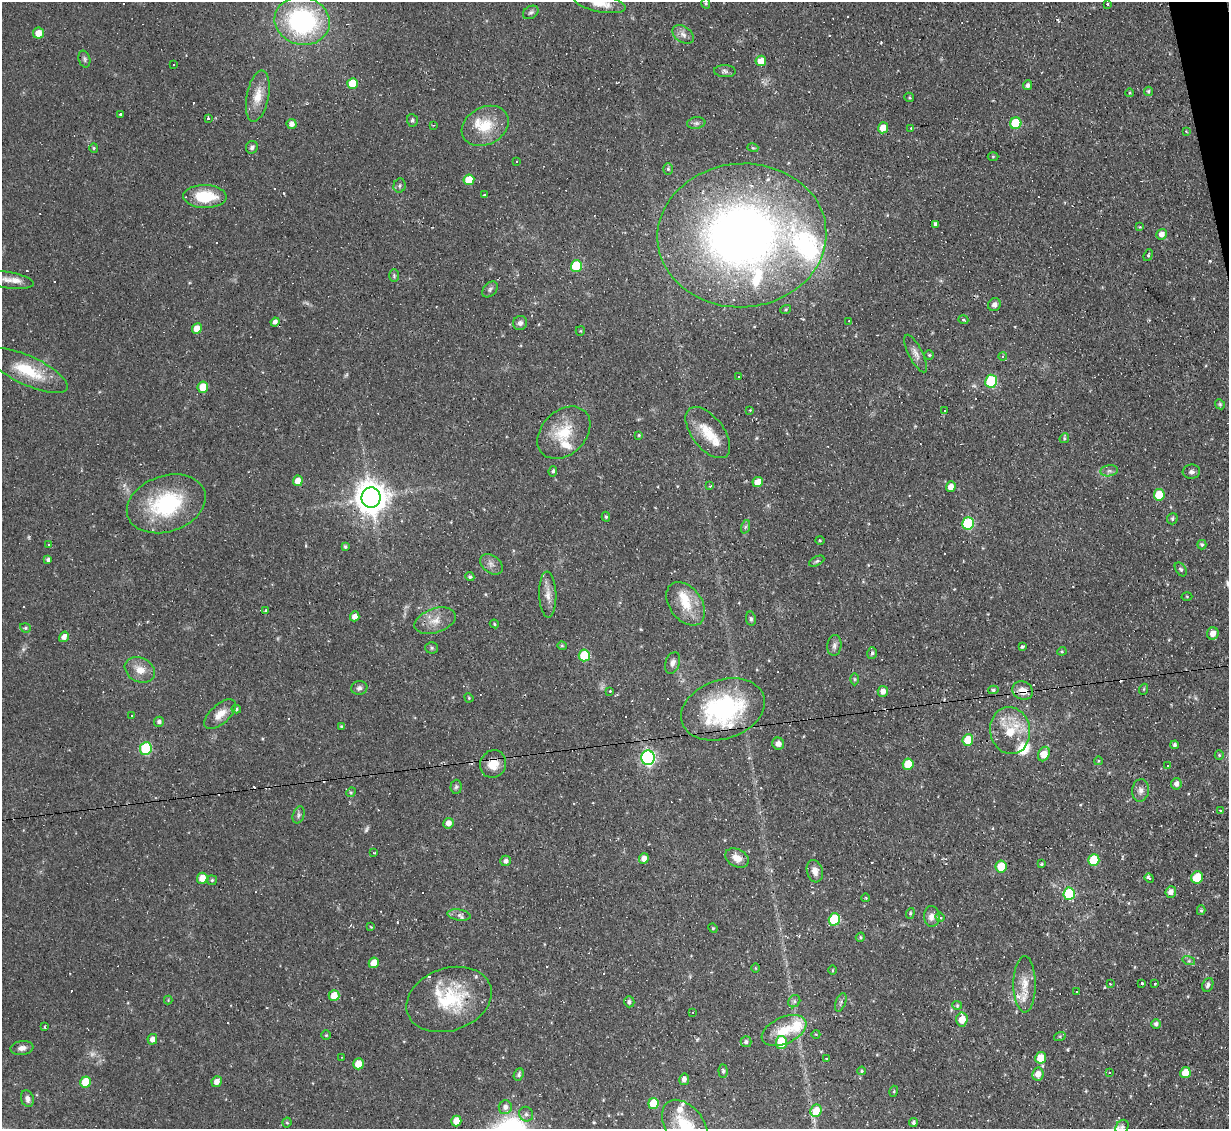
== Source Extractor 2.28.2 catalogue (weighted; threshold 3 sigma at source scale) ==
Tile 10 of 4 x 4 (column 2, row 3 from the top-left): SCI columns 1228-2454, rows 1374-2500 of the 4909 x 4884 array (HDU 1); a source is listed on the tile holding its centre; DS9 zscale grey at full resolution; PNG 1231 x 1131 px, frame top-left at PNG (2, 2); each listed source drawn as its Kron ellipse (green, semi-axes under 4 px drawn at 4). Shown black and unused: <1% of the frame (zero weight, under 2 of 3 exposures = <1% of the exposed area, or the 3 px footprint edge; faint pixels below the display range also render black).
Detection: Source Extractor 2.28.2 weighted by HDU 2 'WHT'; one run over the whole footprint, this tile lists its part. Background 0.067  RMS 0.0045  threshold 0.0204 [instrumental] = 3 sigma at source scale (4.5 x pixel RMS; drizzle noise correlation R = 1.50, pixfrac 1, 0.05/0.05 arcsec/px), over >= 5 px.
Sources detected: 282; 4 too faint to see at this stretch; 37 cosmic-ray / hot-pixel residue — neither listed nor drawn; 19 inside a brighter listed object's ellipse — not listed separately; the other 222 listed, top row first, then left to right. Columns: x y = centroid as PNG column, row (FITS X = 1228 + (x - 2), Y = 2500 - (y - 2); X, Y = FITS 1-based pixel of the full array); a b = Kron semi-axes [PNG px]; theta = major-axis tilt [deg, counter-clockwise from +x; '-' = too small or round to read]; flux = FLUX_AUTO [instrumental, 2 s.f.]
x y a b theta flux
600 3 26 8 -11 6.6
706 3 5 4 - 0.61
1107 4 3 3 - 0.57
531 12 8 6 31 1.2
302 21 28 24 -13 67
38 33 5 5 - 5.2
683 34 12 8 -35 2.5
84 59 8 6 -74 1
761 61 5 5 - 6
174 65 3 2 - 0.38
725 71 11 6 -2 1.5
353 83 5 5 - 11
1028 85 5 4 - 1.4
1149 91 4 4 - 0.75
1130 93 4 3 - 0.41
258 96 26 11 79 7.6
909 97 5 4 - 0.59
121 114 3 3 - 11
208 118 3 3 - 2.2
412 120 6 5 - 0.94
696 123 9 6 8 1.2
1016 123 6 5 - 20
292 124 5 5 - 2.4
433 125 4 2 - 0.4
485 126 24 18 28 13
883 128 5 5 - 5.4
911 128 3 3 - 9.5
1186 131 3 3 - 0.37
252 147 6 6 - 1.5
94 148 5 4 - 0.56
753 148 5 3 - 0.49
993 156 5 3 - 0.44
517 162 3 2 - 0.55
668 169 6 5 - 0.71
469 180 5 5 - 8.9
400 186 7 6 - 0.97
485 195 3 3 - 7.9
205 196 21 11 -1 17
935 224 4 4 - 0.93
1140 227 4 3 - 0.34
1162 234 5 5 - 2.6
742 235 84 72 4 310
1148 255 6 4 69 0.63
576 266 6 5 - 23
394 276 6 5 - 0.69
7 280 26 8 -9 4.4
490 289 9 6 48 1.2
994 305 7 6 - 1.8
786 309 5 3 - 0.48
963 320 5 3 - 0.44
849 321 3 2 - 0.61
275 322 4 4 - 1.8
520 323 7 6 - 1.6
197 329 5 5 - 4.9
580 331 5 4 - 0.47
916 353 21 7 -63 3.1
929 355 4 4 - 0.61
1003 356 4 4 - 1.1
28 371 43 14 -25 17
739 377 3 2 - 0.33
991 381 6 6 - 33
203 387 6 5 - 9
1220 404 5 4 - 0.62
750 410 3 3 - 0.32
944 410 3 3 - 0.86
564 433 30 22 44 16
708 433 30 16 -52 11
639 435 4 3 - 0.44
1064 438 5 4 - 0.66
553 471 5 3 - 0.78
1109 471 9 5 7 1.4
1191 472 9 7 7 1.6
298 481 5 5 - 4.6
758 482 5 5 - 6.4
710 486 3 2 - 0.99
951 487 5 5 - 3.5
1159 495 6 5 - 9.7
371 498 10 9 - 810
166 504 40 28 19 41
606 517 5 4 - 0.66
1172 519 6 5 - 1
968 523 6 5 - 35
745 527 7 4 71 0.79
820 540 5 3 - 0.44
49 545 3 3 - 0.5
1202 545 4 4 - 0.92
345 547 4 4 - 0.79
48 560 4 3 - 1.1
817 561 8 4 27 0.81
491 564 13 8 -36 2.5
1181 569 7 5 -56 1.1
470 577 4 4 - 0.84
548 594 23 8 -88 4.3
1187 596 5 3 - 0.46
686 604 24 16 -53 11
265 611 4 4 - 0.48
355 616 5 4 - 2.8
751 619 7 5 -81 0.93
435 621 21 12 18 6.2
494 624 5 4 - 0.57
25 628 5 4 - 0.7
1213 634 6 6 - 3.2
64 637 5 4 - 2.5
834 645 10 7 84 1.7
562 646 4 4 - 0.52
1022 646 3 3 - 1.2
432 648 6 5 - 0.86
1062 651 4 4 - 0.49
872 653 6 5 - 0.86
584 655 6 5 - 19
673 663 11 7 69 2
140 670 16 12 -29 5.8
854 679 6 4 -89 0.67
359 688 8 7 - 1.4
1144 689 5 3 - 0.39
993 690 5 4 - 0.77
610 691 3 3 - 0.91
883 691 5 5 - 2.8
1023 691 10 9 - 4.4
469 698 5 4 - 0.46
236 709 5 4 - 0.66
723 709 43 29 19 58
220 714 19 9 41 5.1
132 715 3 3 - 1.9
159 722 5 5 - 1.3
341 726 4 3 - 0.48
1010 731 24 20 -81 19
968 740 6 5 - 10
778 744 6 6 - 2.4
1175 745 4 3 - 1
146 749 6 6 - 34
1044 754 7 5 64 6.9
1219 755 5 4 - 0.54
648 758 7 6 - 90
1098 761 4 3 - 0.37
493 764 14 13 - 7
908 764 6 5 - 12
1168 765 3 2 - 0.57
1176 784 6 5 - 2.1
456 787 7 5 85 0.9
1140 790 11 8 82 2.2
351 792 5 4 - 0.54
1220 810 3 2 - 0.47
299 815 9 5 71 1
448 823 5 5 - 3.1
374 853 3 3 - 0.46
644 858 5 5 - 2.7
737 858 12 8 -28 4.2
1094 860 6 5 - 17
506 861 5 5 - 1.5
1042 864 4 3 - 0.51
1001 867 6 5 - 14
815 871 11 8 -75 3.1
202 878 5 5 - 6.3
1149 878 5 3 - 3.1
1197 878 6 6 - 11
212 880 5 4 - 0.6
1171 892 6 5 - 2.6
1069 894 6 6 - 28
866 898 4 3 - 0.32
1201 910 5 4 - 0.73
910 913 5 4 - 0.66
459 915 12 5 -8 1.8
932 916 10 8 -87 3
940 917 5 4 - 1.3
834 919 6 5 - 25
371 927 4 3 - 0.41
713 928 5 4 - 0.53
860 937 5 4 - 0.55
1189 961 6 4 -17 0.76
374 963 5 5 - 5.7
755 968 4 3 - 0.35
832 970 5 3 - 0.4
1155 983 3 3 - 2.2
1025 984 28 11 -90 8
1110 984 3 2 - 0.47
1142 984 3 3 - 1.2
1208 985 7 5 66 1.4
1076 992 3 3 - 2
334 996 5 5 - 6
449 999 44 31 19 30
168 1000 4 4 - 0.42
794 1001 6 5 - 0.95
629 1002 5 5 - 1.2
841 1002 10 5 69 1
957 1005 5 4 - 0.61
692 1012 3 3 - 0.35
962 1019 7 5 86 6.2
1156 1024 5 5 - 1.2
44 1027 3 3 - 0.94
784 1030 24 13 25 13
816 1034 4 3 - 0.38
326 1035 5 4 - 0.56
1060 1036 6 4 18 0.5
152 1039 5 5 - 2.7
746 1042 5 5 - 1.2
781 1042 6 5 - 14
22 1048 11 7 9 2.3
342 1057 3 2 - 0.27
827 1058 3 3 - 4.3
1041 1058 6 5 - 10
358 1064 5 5 - 7.3
723 1071 7 4 -87 0.87
862 1071 4 4 - 0.64
1109 1073 3 2 - 0.6
1185 1073 5 5 - 8.8
519 1074 6 4 67 1
1038 1074 6 5 - 3.6
684 1079 6 5 - 2.2
85 1082 5 5 - 10
217 1082 5 5 - 2.9
894 1091 5 3 - 0.44
27 1099 8 6 -71 1.9
653 1104 5 5 - 16
505 1107 7 6 - 2.1
816 1111 6 5 - 7.8
526 1114 7 7 - 1.6
456 1121 5 5 - 6
913 1122 4 4 - 0.98
287 1123 5 4 - 0.56
685 1126 29 19 -54 17
1122 1127 7 6 - 1
Overlapping masked pixels (flux is a lower limit): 5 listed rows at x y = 371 498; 1023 691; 723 709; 1044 754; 493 764
Isophote crosses this tile's border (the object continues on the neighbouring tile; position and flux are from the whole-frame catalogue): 4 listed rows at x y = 600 3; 7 280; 685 1126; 1122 1127